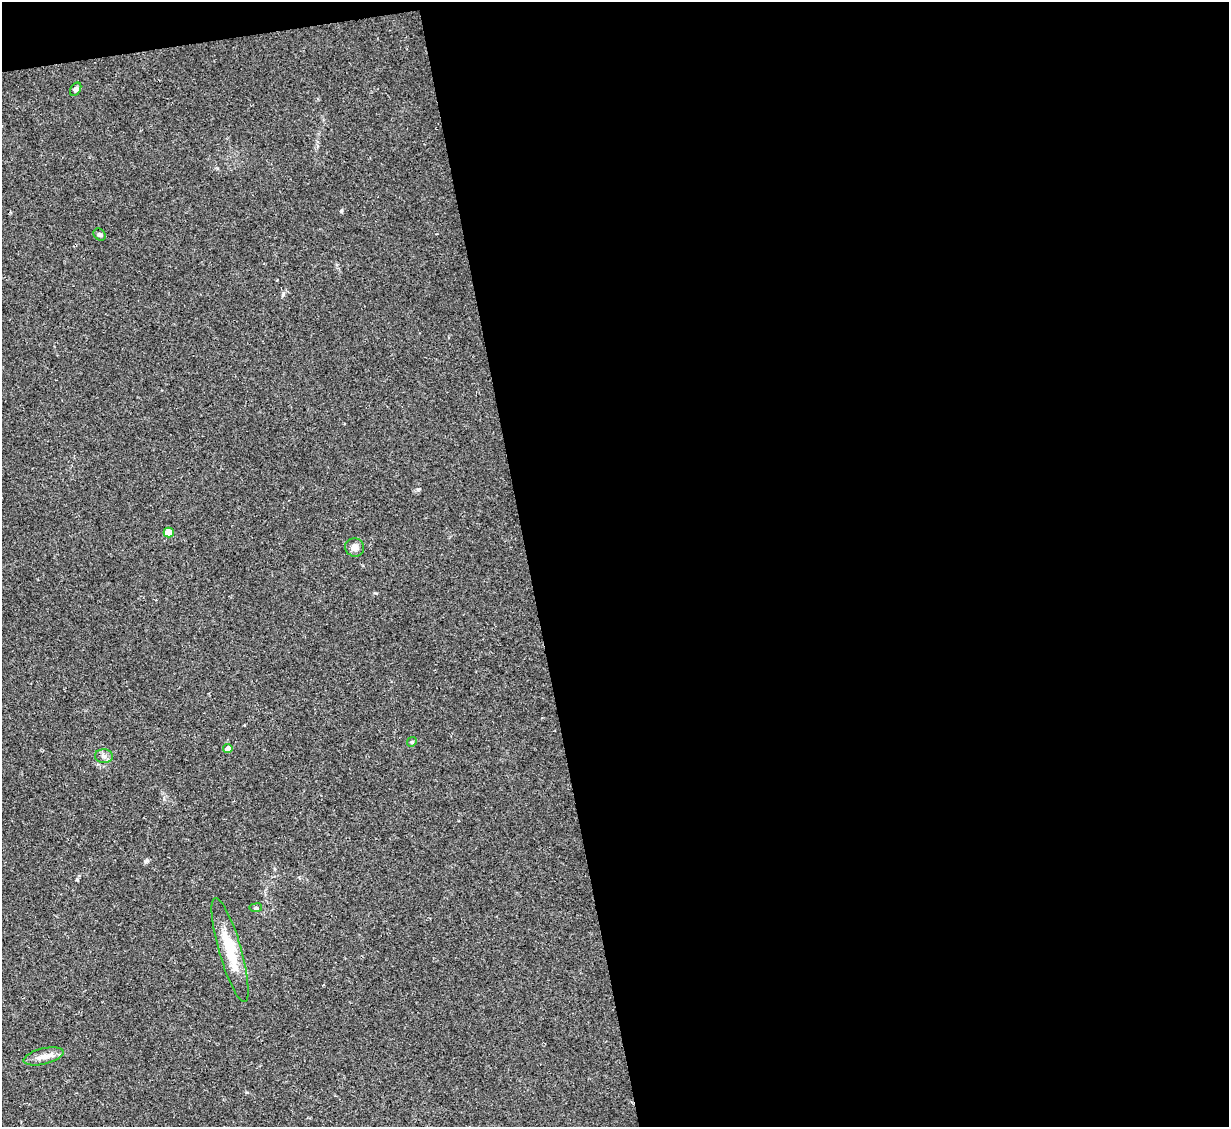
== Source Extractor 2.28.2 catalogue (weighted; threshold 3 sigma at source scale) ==
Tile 4 of 4 x 4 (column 4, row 1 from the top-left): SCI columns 3682-4908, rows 3628-4752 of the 4908 x 4890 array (HDU 1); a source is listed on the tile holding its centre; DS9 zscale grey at full resolution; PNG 1231 x 1129 px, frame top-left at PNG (2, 2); each listed source drawn as its Kron ellipse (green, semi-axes under 4 px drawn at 4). Shown black and unused: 58% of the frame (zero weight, under 2 of 3 exposures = <1% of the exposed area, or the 3 px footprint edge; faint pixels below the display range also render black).
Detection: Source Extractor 2.28.2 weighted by HDU 2 'WHT'; one run over the whole footprint, this tile lists its part. Background 0.0692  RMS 0.0091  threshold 0.0411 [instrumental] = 3 sigma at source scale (4.5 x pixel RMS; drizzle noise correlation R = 1.50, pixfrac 1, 0.05/0.05 arcsec/px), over >= 5 px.
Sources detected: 10; all 10 listed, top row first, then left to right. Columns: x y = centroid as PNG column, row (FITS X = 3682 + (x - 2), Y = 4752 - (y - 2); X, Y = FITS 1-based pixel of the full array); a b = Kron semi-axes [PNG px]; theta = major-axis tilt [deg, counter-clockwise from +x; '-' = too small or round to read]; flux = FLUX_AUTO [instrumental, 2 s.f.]
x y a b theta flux
76 89 7 5 57 2.1
100 235 7 5 -42 2
169 532 5 5 - 19
355 547 9 9 - 4.9
412 742 5 4 - 1.2
228 749 4 4 - 5.7
104 756 9 7 -3 3.5
256 908 6 3 6 1.3
230 950 54 11 -74 31
44 1056 20 8 14 8
Unlisted compact peaks at least as high as the median listed source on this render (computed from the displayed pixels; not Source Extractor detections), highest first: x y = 341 211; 418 489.